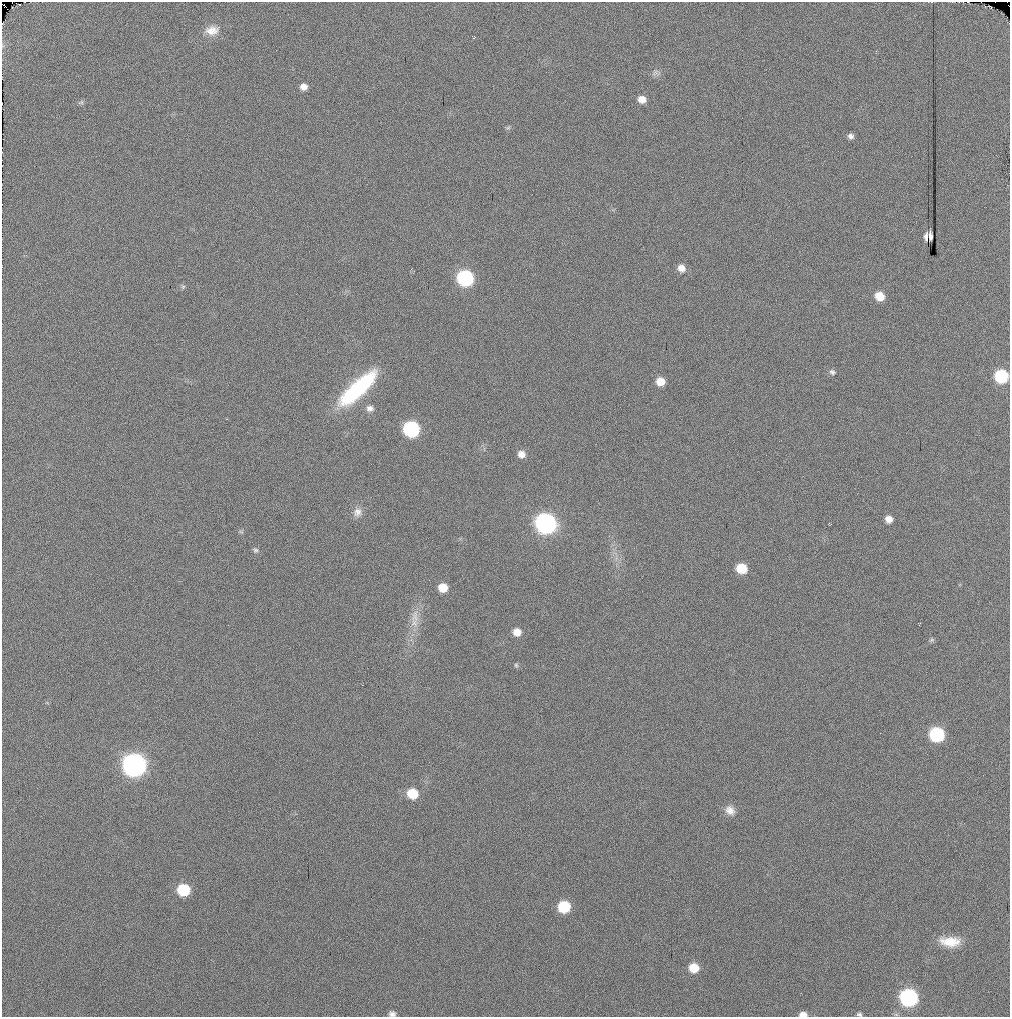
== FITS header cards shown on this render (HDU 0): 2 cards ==
NAXIS1  =                 1008
NAXIS2  =                 1015

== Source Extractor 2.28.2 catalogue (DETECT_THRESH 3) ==
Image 1008 x 1015 px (HDU 0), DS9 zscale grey, 1 PNG px = 1 image px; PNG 1012 x 1019 px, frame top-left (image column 1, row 1015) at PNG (2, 2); no overlay
Background 93.1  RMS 14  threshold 40.6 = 3 sigma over >= 5 px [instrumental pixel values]
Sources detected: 47; all 47 listed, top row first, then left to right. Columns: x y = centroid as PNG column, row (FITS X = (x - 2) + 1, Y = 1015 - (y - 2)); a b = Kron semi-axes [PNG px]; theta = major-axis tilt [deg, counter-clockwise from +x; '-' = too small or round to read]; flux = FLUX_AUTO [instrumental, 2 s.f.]
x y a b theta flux
981 2 2 2 - 3.0e+06
995 2 2 2 - 8.5e+06
12 3 2 2 - 1.0e+07
4 5 5 3 - 2.9e+07
1008 5 5 2 - 4.2e+07
212 30 18 12 6 1.2e+04
655 73 9 4 45 2.5e+03
304 87 7 7 - 6.3e+03
642 99 8 7 - 8.4e+03
81 102 9 5 23 1.9e+03
508 128 7 4 19 1.4e+03
851 136 7 6 - 3.3e+03
930 236 8 3 -83 3.6e+03
926 237 8 4 84 3.6e+03
681 268 9 8 - 6.9e+03
465 278 9 9 - 1.7e+05
183 287 6 5 - 1.6e+03
880 296 8 8 - 1.5e+04
832 372 8 7 - 2.5e+03
1001 376 8 8 - 7.9e+04
660 381 8 7 - 1.2e+04
357 389 47 14 43 9.9e+04
370 408 9 8 - 4.6e+03
411 429 9 9 - 1.6e+05
521 454 8 8 - 6.4e+03
357 512 13 11 80 6.7e+03
889 519 8 7 - 7.0e+03
545 523 10 9 - 4.2e+05
255 550 7 6 - 2.0e+03
741 568 8 8 - 2.6e+04
443 588 8 8 - 1.5e+04
415 617 21 11 89 1.3e+04
517 632 8 8 - 9.4e+03
932 640 6 5 - 1.6e+03
516 665 6 6 - 1.5e+03
937 734 9 8 - 1.2e+05
134 765 10 10 - 8.0e+05
412 793 9 8 - 2.7e+04
730 810 13 11 -46 7.6e+03
183 890 9 8 - 5.5e+04
564 907 8 8 - 4.9e+04
950 942 25 12 -3 2.0e+04
694 968 8 8 - 2.0e+04
909 997 9 9 - 2.6e+05
392 1014 7 6 - 3.2e+03
803 1014 8 5 0 6.5e+03
859 1014 7 4 -17 1.8e+03
At the frame edge (FLAGS 8, measured only in part): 8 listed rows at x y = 981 2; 995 2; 12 3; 4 5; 1008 5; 392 1014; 803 1014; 859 1014